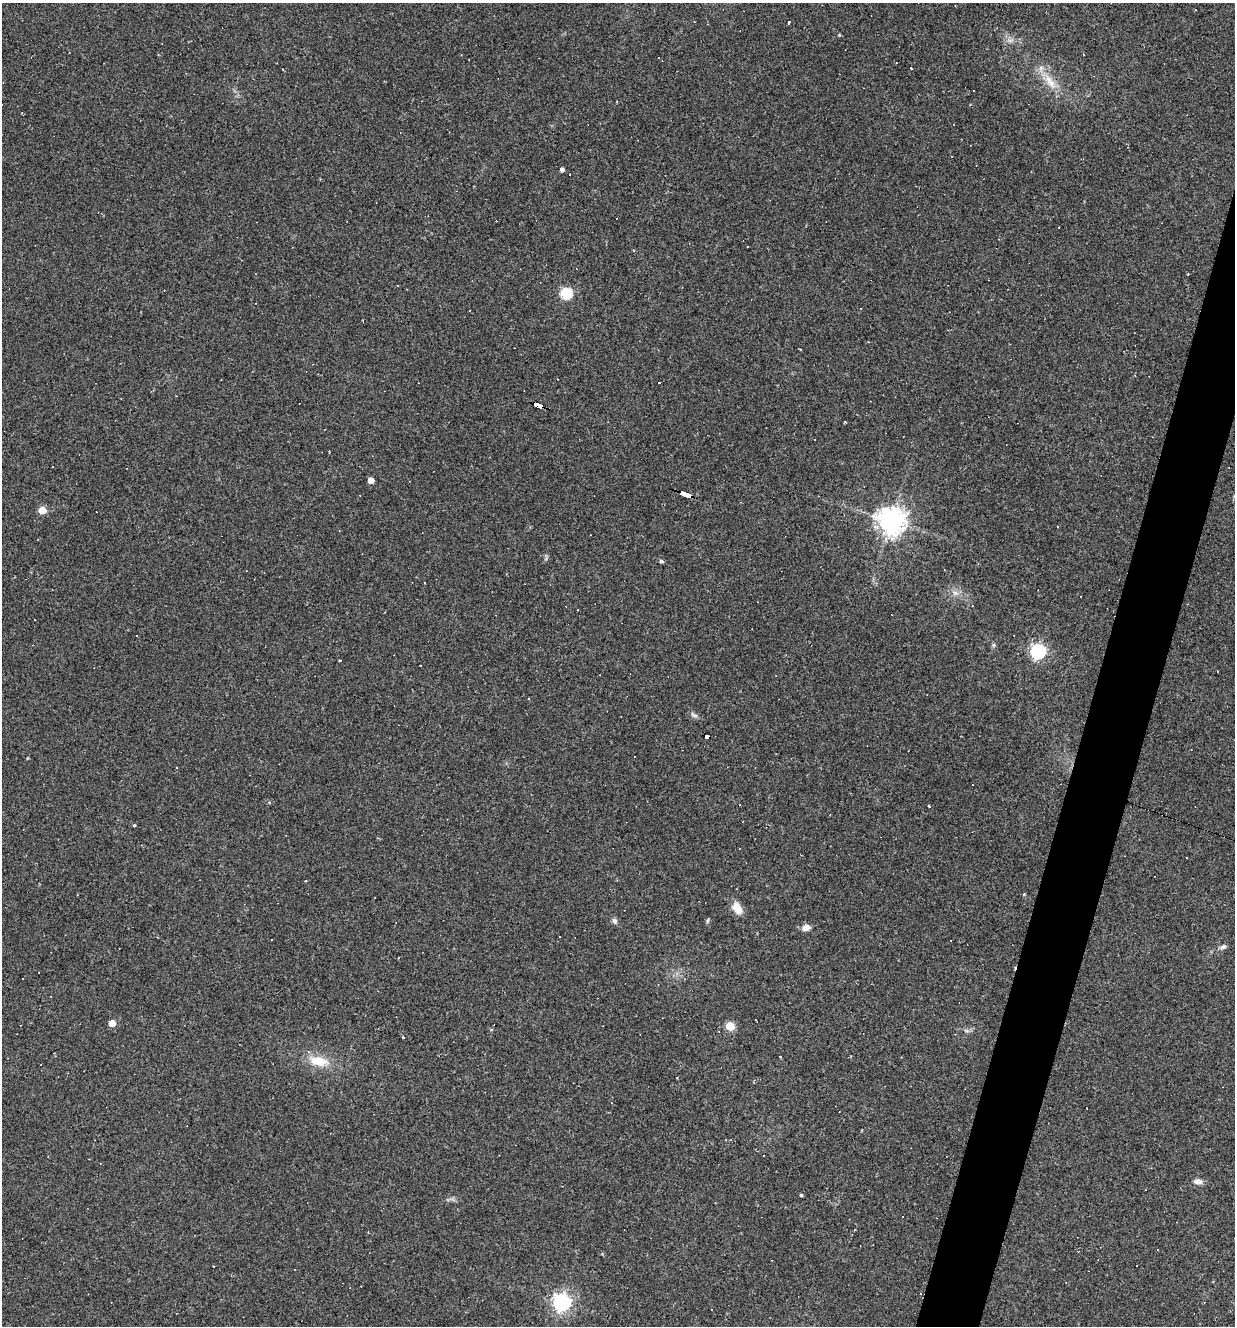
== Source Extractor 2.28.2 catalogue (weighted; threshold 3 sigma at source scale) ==
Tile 10 of 4 x 4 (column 2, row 3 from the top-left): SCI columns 1359-2591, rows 1325-2648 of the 5310 x 5295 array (HDU 1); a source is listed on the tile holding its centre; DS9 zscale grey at full resolution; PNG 1237 x 1328 px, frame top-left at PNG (2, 3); no overlay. Shown black and unused: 4% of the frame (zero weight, under 2 of 3 exposures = <1% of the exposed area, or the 3 px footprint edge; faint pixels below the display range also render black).
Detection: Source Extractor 2.28.2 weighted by HDU 2 'WHT'; one run over the whole footprint, this tile lists its part. Background 0.108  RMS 0.0078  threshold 0.0349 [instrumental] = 3 sigma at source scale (4.5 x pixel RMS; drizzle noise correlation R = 1.50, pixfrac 1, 0.05/0.05 arcsec/px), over >= 5 px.
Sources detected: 89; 35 cosmic-ray / hot-pixel residue — not listed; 1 inside a brighter listed object's ellipse — not listed separately; the other 53 listed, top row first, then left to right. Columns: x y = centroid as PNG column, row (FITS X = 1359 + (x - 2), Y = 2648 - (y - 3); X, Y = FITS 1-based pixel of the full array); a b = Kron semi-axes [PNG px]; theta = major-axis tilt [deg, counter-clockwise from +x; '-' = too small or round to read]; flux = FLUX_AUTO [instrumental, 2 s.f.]
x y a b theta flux
789 23 4 3 - 16
839 35 4 3 - 0.76
1083 54 3 2 - 0.73
911 68 3 3 - 1.2
282 69 2 2 - 0.58
1050 81 24 10 -57 13
973 90 3 2 - 1.4
562 170 4 4 - 2.8
616 218 3 2 - 0.75
748 246 3 3 - 1.2
1188 274 3 3 - 0.51
566 294 6 5 - 64
469 311 3 2 - 0.77
659 382 3 2 - 0.6
538 405 9 4 -21 110
844 422 4 2 - 0.73
329 452 3 3 - 0.73
371 480 5 4 - 6.1
685 495 12 3 -20 260
42 510 5 5 - 17
891 521 9 8 - 860
38 540 4 2 - 0.52
661 561 5 4 - 1.6
955 593 9 6 -26 3.3
578 609 3 2 - 0.78
994 645 7 4 -90 1.2
1038 651 6 6 - 180
341 661 3 3 - 4.1
528 698 3 2 - 0.62
694 715 13 4 -31 2.1
707 737 6 3 -20 52
27 758 5 3 - 0.62
176 767 3 2 - 0.69
929 806 3 2 - 1.1
134 825 3 3 - 14
305 881 3 3 - 3.3
737 908 12 8 -55 11
708 920 8 3 81 1.1
614 921 7 6 - 2.4
806 927 9 7 17 4.6
951 941 3 2 - 0.62
1224 946 8 5 28 2.4
756 1020 3 2 - 0.63
112 1023 5 5 - 9.2
730 1026 5 5 - 26
403 1038 3 2 - 1.4
851 1056 3 3 - 0.56
318 1061 23 12 -10 16
862 1130 3 2 - 0.64
763 1156 3 3 - 5.7
1198 1181 11 7 -6 4
801 1195 4 3 - 1.2
562 1302 7 7 - 340
Overlapping masked pixels (flux is a lower limit): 3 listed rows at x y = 538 405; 685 495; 707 737